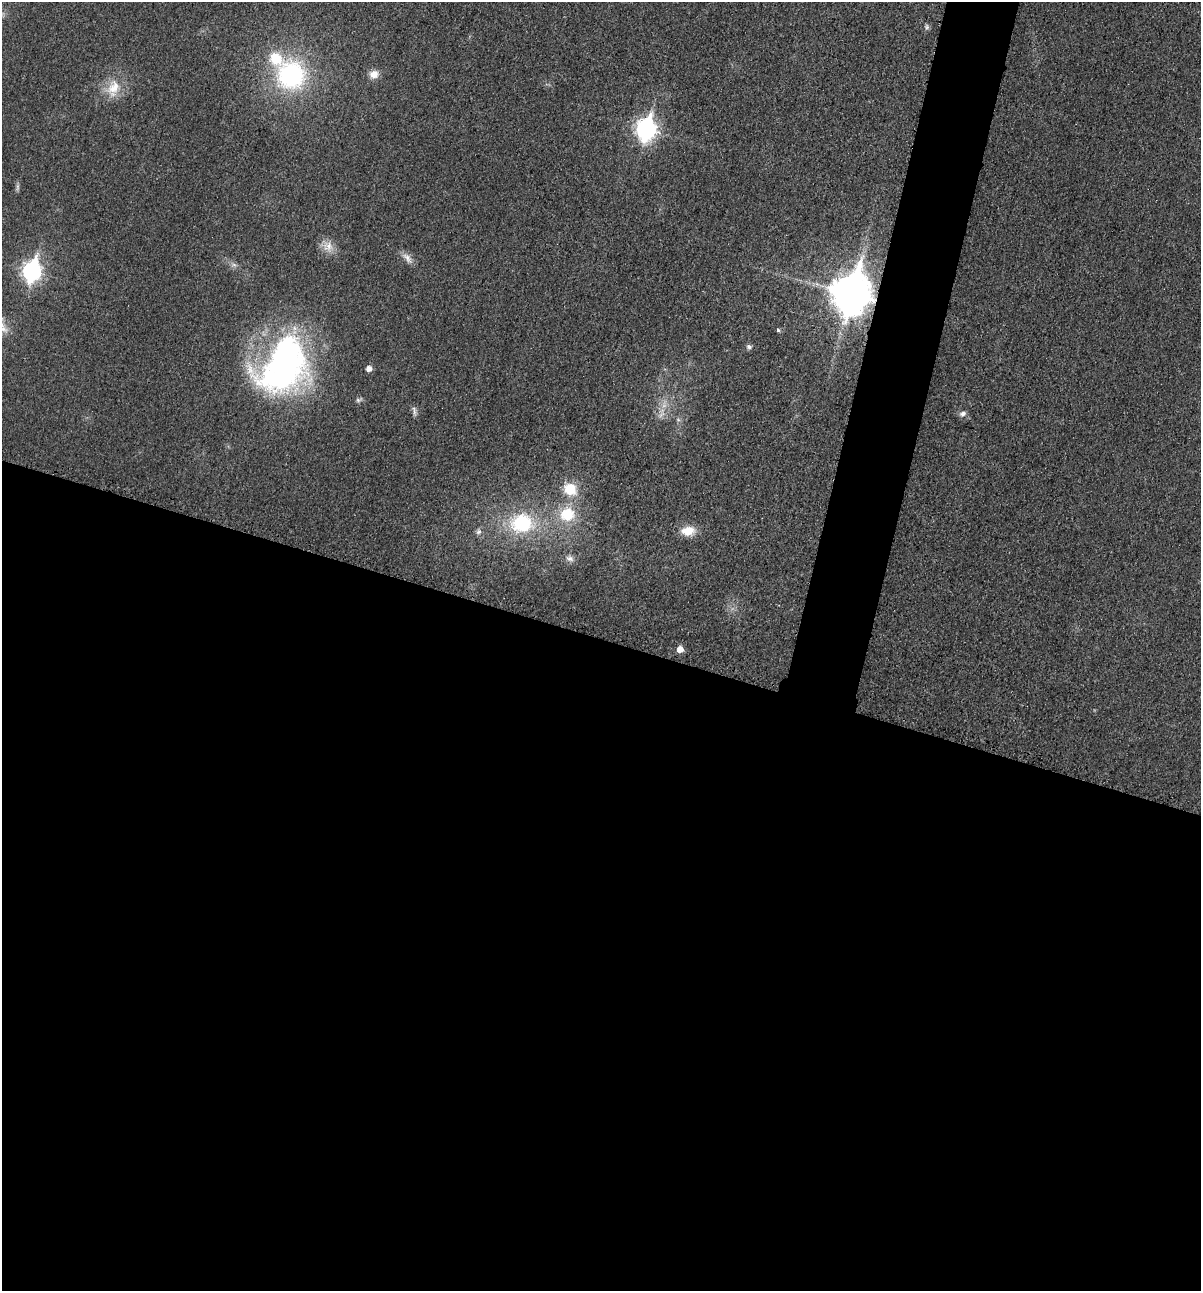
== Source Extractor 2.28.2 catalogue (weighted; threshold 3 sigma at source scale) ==
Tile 14 of 4 x 4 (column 2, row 4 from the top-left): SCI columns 1344-2542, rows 19-1307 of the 5206 x 5195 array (HDU 1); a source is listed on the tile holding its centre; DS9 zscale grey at full resolution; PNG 1203 x 1293 px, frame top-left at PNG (2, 2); no overlay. Shown black and unused: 54% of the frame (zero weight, under 3 of 4 exposures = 2% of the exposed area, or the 3 px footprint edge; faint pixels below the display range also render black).
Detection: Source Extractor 2.28.2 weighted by HDU 2 'WHT'; one run over the whole footprint, this tile lists its part. Background 0.0289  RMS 0.0059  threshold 0.0264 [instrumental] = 3 sigma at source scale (4.5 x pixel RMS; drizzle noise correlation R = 1.50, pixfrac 1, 0.05/0.05 arcsec/px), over >= 5 px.
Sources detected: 29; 1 too faint to see at this stretch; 1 inside a brighter object's white glare — not listed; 1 inside a brighter listed object's ellipse — not listed separately; the other 26 listed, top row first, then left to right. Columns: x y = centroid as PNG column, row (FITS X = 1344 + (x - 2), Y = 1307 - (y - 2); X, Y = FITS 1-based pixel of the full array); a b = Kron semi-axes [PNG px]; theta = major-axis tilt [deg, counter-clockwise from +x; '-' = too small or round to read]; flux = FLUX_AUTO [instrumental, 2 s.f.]
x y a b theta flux
927 27 8 6 -83 1.5
374 74 10 9 - 5.5
291 75 31 30 - 83
113 88 28 17 70 14
646 129 10 8 77 290
17 187 9 4 82 1.4
328 246 15 14 - 6.7
407 258 18 7 -51 4.1
234 265 7 4 -2 1.4
32 271 10 8 75 220
851 293 14 11 74 1800
3 328 20 8 -63 5.7
778 330 5 4 - 1
749 347 7 5 -30 1.5
284 367 72 46 36 190
368 368 5 5 - 4
358 400 9 5 17 1.4
414 412 11 4 84 1.7
963 414 9 7 17 2.3
570 489 15 13 -37 15
567 514 17 16 - 20
521 523 26 22 4 43
688 531 16 11 5 11
478 532 8 7 - 1.9
570 558 12 7 -13 2.9
680 649 5 5 - 7
Overlapping masked pixels (flux is a lower limit): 1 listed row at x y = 851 293
Isophote crosses this tile's border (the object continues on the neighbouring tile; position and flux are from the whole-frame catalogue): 1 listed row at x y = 3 328